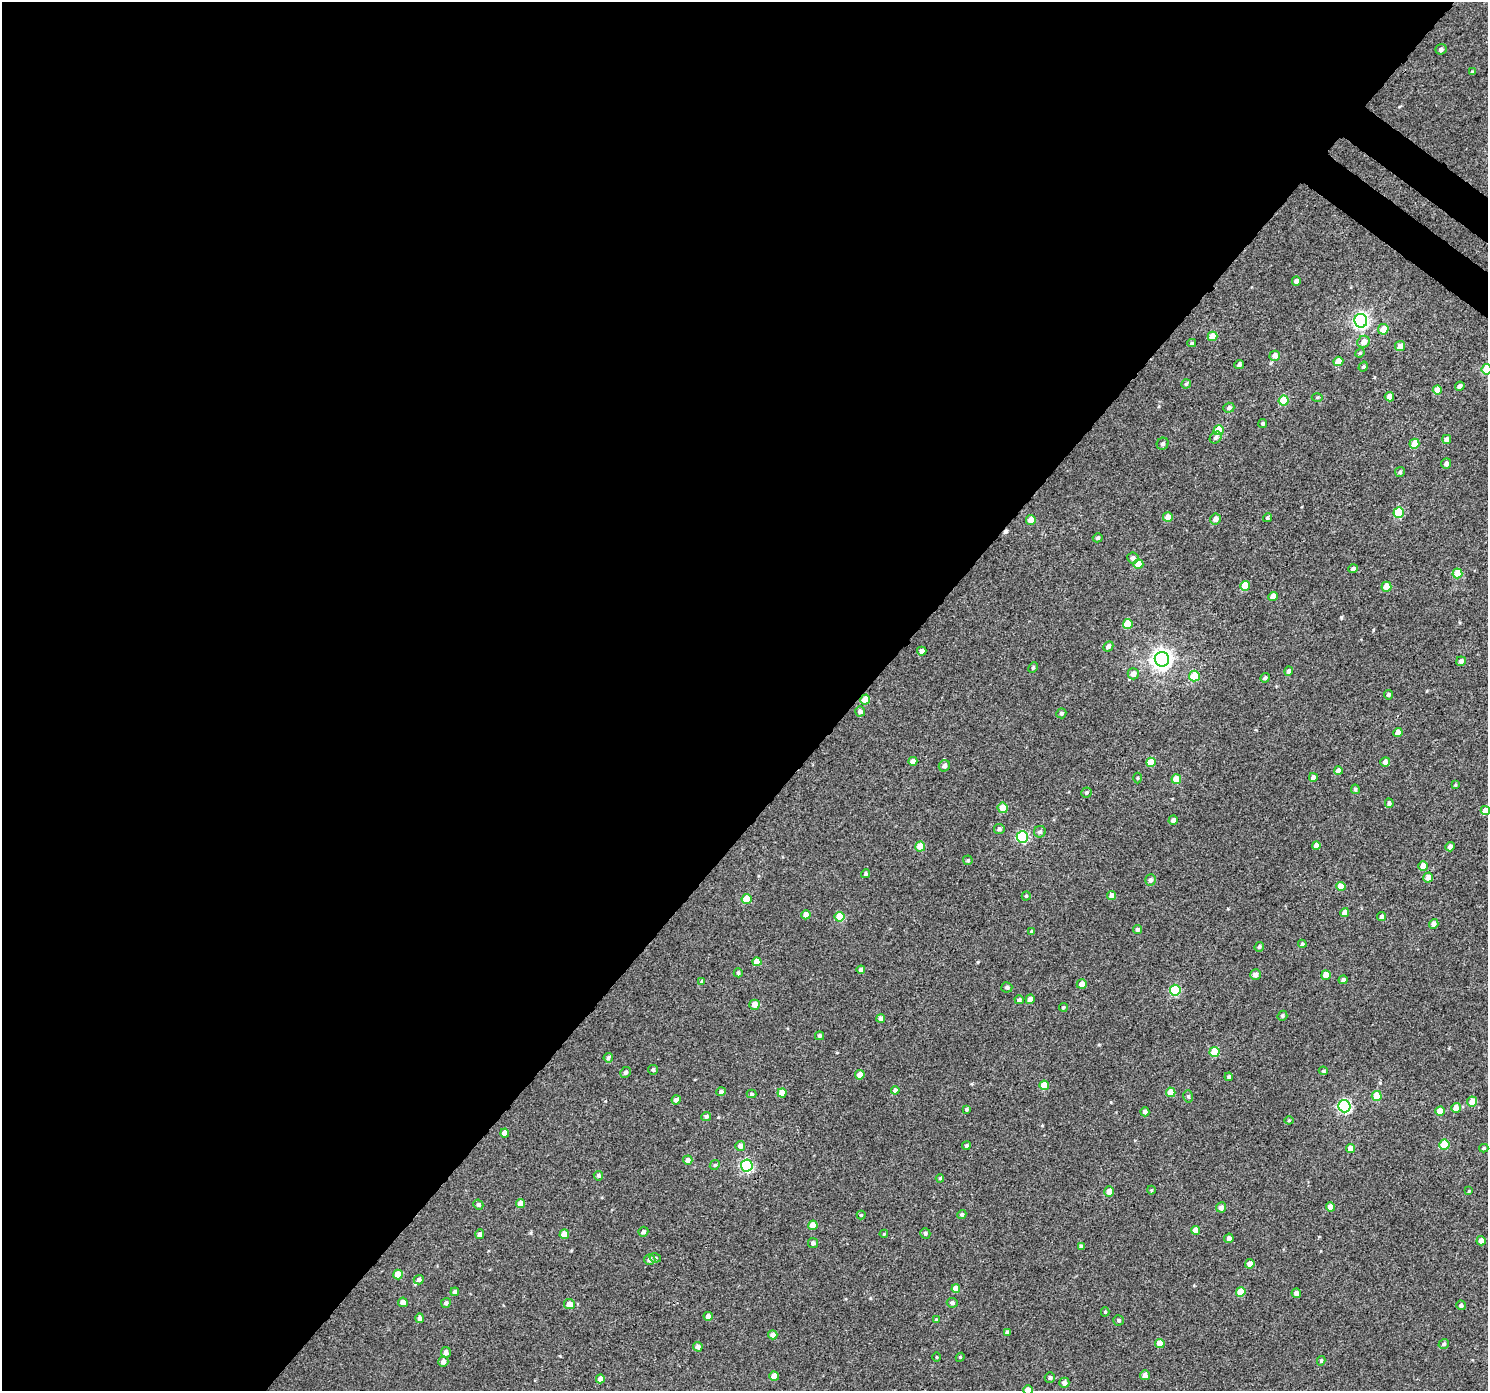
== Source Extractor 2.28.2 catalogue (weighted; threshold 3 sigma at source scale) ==
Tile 5 of 4 x 4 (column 1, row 2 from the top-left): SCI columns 39-1524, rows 3000-4388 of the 6026 x 6065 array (HDU 1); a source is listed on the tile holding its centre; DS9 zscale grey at full resolution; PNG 1490 x 1393 px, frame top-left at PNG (2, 2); each listed source drawn as its Kron ellipse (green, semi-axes under 4 px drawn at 4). Shown black and unused: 58% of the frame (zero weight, under 3 of 4 exposures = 5% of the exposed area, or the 3 px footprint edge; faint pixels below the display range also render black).
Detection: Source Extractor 2.28.2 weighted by HDU 2 'WHT'; one run over the whole footprint, this tile lists its part. Background 0.012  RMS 0.0058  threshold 0.0263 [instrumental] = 3 sigma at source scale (4.5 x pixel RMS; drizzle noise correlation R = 1.50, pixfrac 1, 0.0396/0.0396 arcsec/px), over >= 5 px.
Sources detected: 205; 1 cosmic-ray / hot-pixel residue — neither listed nor drawn; the other 204 listed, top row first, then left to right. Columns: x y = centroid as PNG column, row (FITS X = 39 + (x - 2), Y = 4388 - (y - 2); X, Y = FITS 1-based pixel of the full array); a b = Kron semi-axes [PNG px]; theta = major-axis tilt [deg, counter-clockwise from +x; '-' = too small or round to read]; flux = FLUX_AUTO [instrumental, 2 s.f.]
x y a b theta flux
1441 49 6 5 - 1.6
1472 72 4 4 - 0.92
1296 281 5 4 - 2
1361 321 7 6 - 150
1383 329 5 5 - 5.8
1212 336 5 4 - 8.2
1364 342 6 5 - 4.2
1192 343 4 3 - 0.75
1400 346 5 5 - 4.2
1360 353 5 4 - 0.76
1275 356 5 5 - 4
1338 361 5 4 - 8.3
1239 365 5 4 - 1.2
1363 367 5 4 - 0.88
1487 369 5 5 - 16
1186 384 5 4 - 0.9
1460 386 5 4 - 2.1
1437 390 4 4 - 6.3
1317 397 5 3 - 0.66
1389 397 4 4 - 3.8
1284 400 5 5 - 13
1229 408 5 5 - 1.6
1263 423 4 4 - 1.2
1219 430 5 5 - 15
1216 438 6 5 - 1.7
1447 439 4 4 - 2.6
1163 444 6 5 - 1.3
1414 444 5 5 - 8.4
1446 463 5 5 - 2.1
1400 472 5 5 - 0.86
1399 513 5 5 - 22
1168 517 5 4 - 5.8
1267 518 4 4 - 1.1
1215 519 5 5 - 2.9
1031 520 5 5 - 3.9
1098 538 5 4 - 1.2
1133 558 6 5 - 2
1138 564 5 5 - 7.6
1353 569 5 4 - 1.4
1457 573 5 5 - 12
1245 586 5 4 - 10
1386 587 5 5 - 7.1
1273 596 4 4 - 4.5
1128 624 5 5 - 12
1108 646 5 4 - 1.8
922 651 4 4 - 3
1162 659 7 7 - 330
1461 661 5 4 - 1.9
1033 667 5 4 - 0.84
1289 671 5 4 - 1.6
1133 674 5 5 - 3.7
1194 676 5 5 - 12
1265 678 5 4 - 1.4
1388 695 4 4 - 1.1
865 700 5 5 - 7.6
860 711 5 5 - 2.6
1061 713 5 5 - 1.3
1398 732 4 4 - 4.3
913 761 4 4 - 4
1151 762 5 4 - 9.4
1385 762 5 5 - 3.5
944 766 6 5 - 1.9
1338 770 4 4 - 3.3
1313 777 4 4 - 2.1
1137 778 5 3 - 0.58
1176 779 5 5 - 7.6
1455 785 4 3 - 0.59
1355 789 4 4 - 0.9
1087 792 5 5 - 1
1389 803 5 4 - 1.3
1003 808 5 5 - 7.3
1485 810 4 4 - 5.3
1173 820 5 4 - 2.1
999 829 5 5 - 1.4
1040 832 6 5 - 1.3
1022 837 6 5 - 46
1316 845 4 4 - 3.3
920 847 5 5 - 7.9
1450 847 5 4 - 2.2
968 860 5 4 - 0.86
1423 866 5 4 - 5.5
865 874 4 4 - 0.9
1428 878 5 5 - 3.8
1151 880 6 5 - 1.9
1341 886 5 4 - 6.5
1111 895 4 4 - 2.6
1026 896 4 4 - 0.74
746 899 5 5 - 10
1345 912 4 4 - 3.7
806 915 5 4 - 3.8
839 917 5 5 - 16
1382 917 4 4 - 2.6
1434 924 5 4 - 3
1137 929 4 4 - 1.5
1032 932 4 4 - 1.1
1302 944 4 4 - 0.97
1259 947 5 4 - 1.1
757 962 4 4 - 7
861 970 4 4 - 2.6
738 973 4 4 - 0.95
1255 975 5 5 - 2.3
1326 975 5 5 - 8.8
1343 980 4 4 - 1.6
702 981 4 3 - 1.1
1082 984 5 5 - 3.6
1007 987 5 5 - 1.2
1175 990 5 5 - 33
1030 999 5 4 - 3.5
1019 1000 4 4 - 1.4
754 1005 5 5 - 3.9
1063 1007 4 3 - 0.7
1282 1016 5 4 - 0.88
881 1018 4 4 - 1.6
819 1036 4 4 - 1.2
1214 1052 5 5 - 15
608 1058 5 4 - 1.2
653 1070 5 5 - 1
1323 1071 4 3 - 0.69
625 1072 5 5 - 1.4
860 1075 5 4 - 4.3
1229 1077 4 4 - 1.2
1044 1085 5 5 - 9.1
895 1090 4 4 - 1.9
721 1092 5 4 - 1.4
1171 1092 5 4 - 8.3
782 1093 4 4 - 6.9
752 1094 5 4 - 0.9
1188 1096 6 5 - 1.1
1377 1096 5 5 - 14
676 1100 4 4 - 2.3
1472 1102 5 5 - 7.5
1344 1106 6 6 - 77
1456 1108 5 5 - 4.7
966 1109 3 3 - 0.87
1440 1111 5 4 - 8.2
1145 1112 4 4 - 1.9
706 1116 5 4 - 1.3
1289 1120 4 4 - 0.56
505 1133 4 4 - 4.3
1444 1145 5 5 - 15
740 1146 5 5 - 2.8
966 1146 4 4 - 1.1
1484 1148 4 3 - 0.69
1350 1149 4 4 - 4.6
688 1160 4 4 - 3.1
715 1165 5 4 - 0.87
747 1166 6 6 - 74
598 1176 5 4 - 1.3
940 1178 4 4 - 0.58
1151 1190 4 4 - 0.62
1109 1191 5 5 - 3.9
1469 1191 4 4 - 0.52
521 1204 4 4 - 5.3
478 1205 5 4 - 1.1
1221 1207 5 5 - 2.2
1330 1207 4 4 - 5.4
962 1214 5 4 - 0.99
861 1215 4 4 - 0.78
813 1225 4 4 - 6.5
1195 1230 4 4 - 4.6
643 1232 5 4 - 1.9
925 1233 5 5 - 1.2
480 1234 5 4 - 2.6
564 1234 5 4 - 6.8
884 1234 4 3 - 0.57
1229 1238 5 4 - 2.2
1481 1241 4 4 - 4.1
813 1243 5 5 - 1.6
1081 1247 4 4 - 1.9
655 1258 6 4 -13 1.1
650 1260 5 5 - 2.3
1250 1264 5 4 - 4.5
398 1274 5 5 - 10
419 1280 5 4 - 1.4
956 1289 4 4 - 5.4
455 1292 4 4 - 1.7
1241 1292 5 4 - 9
1296 1293 4 4 - 2.7
403 1302 5 4 - 4.3
446 1303 5 4 - 1.4
952 1303 5 5 - 1.6
569 1304 5 5 - 5.3
1461 1305 5 5 - 1.5
1105 1312 4 4 - 0.74
708 1316 4 4 - 2.5
420 1318 5 4 - 1.9
936 1320 4 4 - 0.72
1119 1320 5 5 - 1
1007 1332 4 3 - 0.96
773 1335 5 4 - 2.9
1160 1343 4 4 - 7.3
1444 1344 5 4 - 0.93
698 1347 5 4 - 2.6
446 1352 5 5 - 2.9
937 1357 5 3 - 0.49
960 1357 4 4 - 0.63
1321 1361 5 3 - 0.88
443 1362 5 5 - 2.9
1145 1375 5 5 - 3.1
774 1376 5 4 - 6.6
1050 1378 5 5 - 1.1
600 1379 4 4 - 3.3
1064 1383 5 5 - 2.8
1028 1390 5 4 - 5.3
Isophote crosses this tile's border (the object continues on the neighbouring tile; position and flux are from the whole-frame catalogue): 3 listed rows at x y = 1487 369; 1485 810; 1028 1390